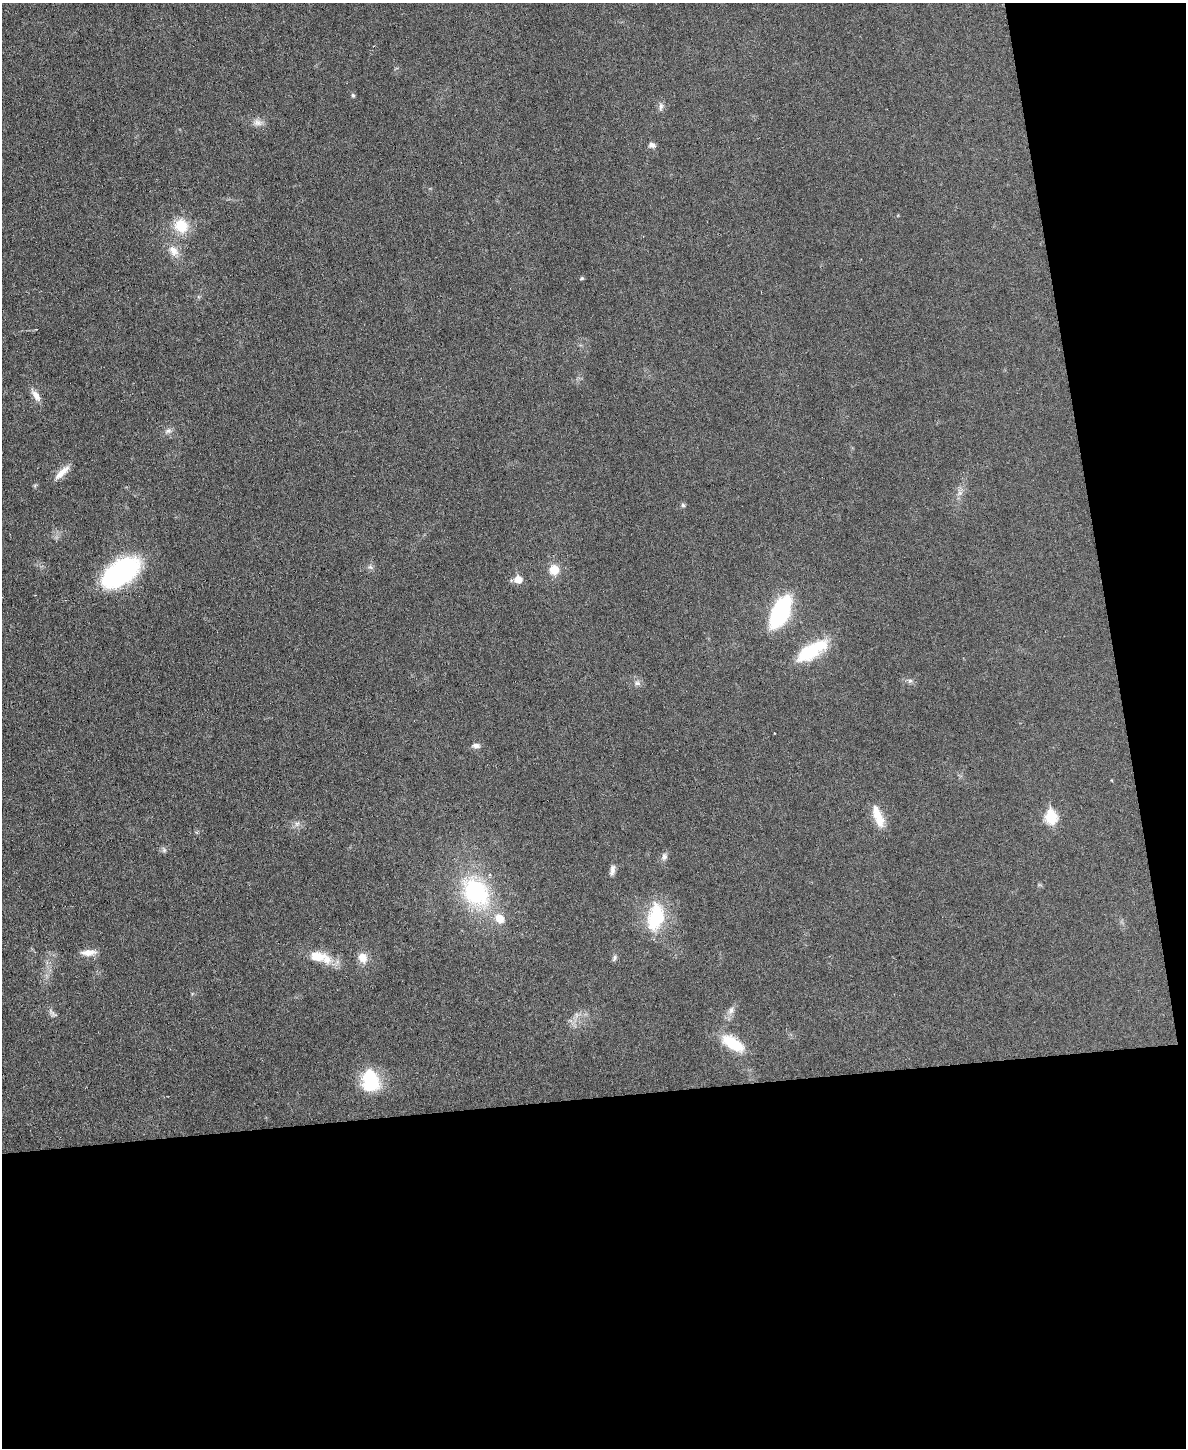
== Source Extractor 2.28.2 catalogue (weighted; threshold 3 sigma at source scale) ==
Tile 12 of 4 x 3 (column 4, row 3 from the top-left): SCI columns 3551-4734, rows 132-1577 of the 4736 x 4713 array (HDU 1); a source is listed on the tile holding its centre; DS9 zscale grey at full resolution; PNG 1188 x 1450 px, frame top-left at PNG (2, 3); no overlay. Shown black and unused: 30% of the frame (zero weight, under 3 of 6 exposures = <1% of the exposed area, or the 3 px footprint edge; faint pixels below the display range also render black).
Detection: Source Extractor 2.28.2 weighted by HDU 2 'WHT'; one run over the whole footprint, this tile lists its part. Background 0.0307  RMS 0.004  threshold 0.0163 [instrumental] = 3 sigma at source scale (4.09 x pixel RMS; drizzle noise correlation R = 1.36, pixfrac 0.8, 0.05/0.05 arcsec/px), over >= 5 px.
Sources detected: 40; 1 inside a brighter object's white glare — not listed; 1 inside a brighter listed object's ellipse — not listed separately; the other 38 listed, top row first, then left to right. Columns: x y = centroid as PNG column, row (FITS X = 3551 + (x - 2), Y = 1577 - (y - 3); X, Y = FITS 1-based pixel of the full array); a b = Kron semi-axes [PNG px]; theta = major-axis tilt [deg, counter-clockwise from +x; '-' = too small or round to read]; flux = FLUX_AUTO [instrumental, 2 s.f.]
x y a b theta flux
353 95 5 4 - 0.64
661 106 11 5 86 1.3
258 122 12 9 -21 2.3
652 145 9 6 -25 1.4
181 226 14 13 - 10
173 251 17 11 -46 3.9
582 278 6 4 3 0.49
36 395 16 8 -53 2.8
168 431 10 7 27 1.4
62 472 25 7 43 3.8
960 493 7 6 - 1.3
683 505 5 5 - 0.62
370 567 6 5 - 0.8
554 570 10 10 - 5.4
121 572 32 17 34 71
518 579 6 6 - 5.8
780 612 23 11 65 56
809 652 38 17 33 17
910 681 7 5 42 0.82
637 683 9 6 -13 1.2
774 733 2 2 - 0.26
476 746 10 6 1 1.4
878 816 29 10 -70 6.6
1051 817 7 6 - 29
164 850 6 6 - 0.83
664 857 10 7 81 1.4
612 870 14 6 79 1.7
475 892 32 23 -49 41
656 917 30 17 78 22
499 918 11 9 -58 4.7
88 952 21 8 4 3.3
318 957 27 15 -9 8
362 958 12 9 -63 4.3
614 958 10 5 68 0.81
731 1010 10 6 75 1.7
52 1013 17 5 -50 1.3
733 1043 27 12 -33 12
370 1081 27 20 -80 16